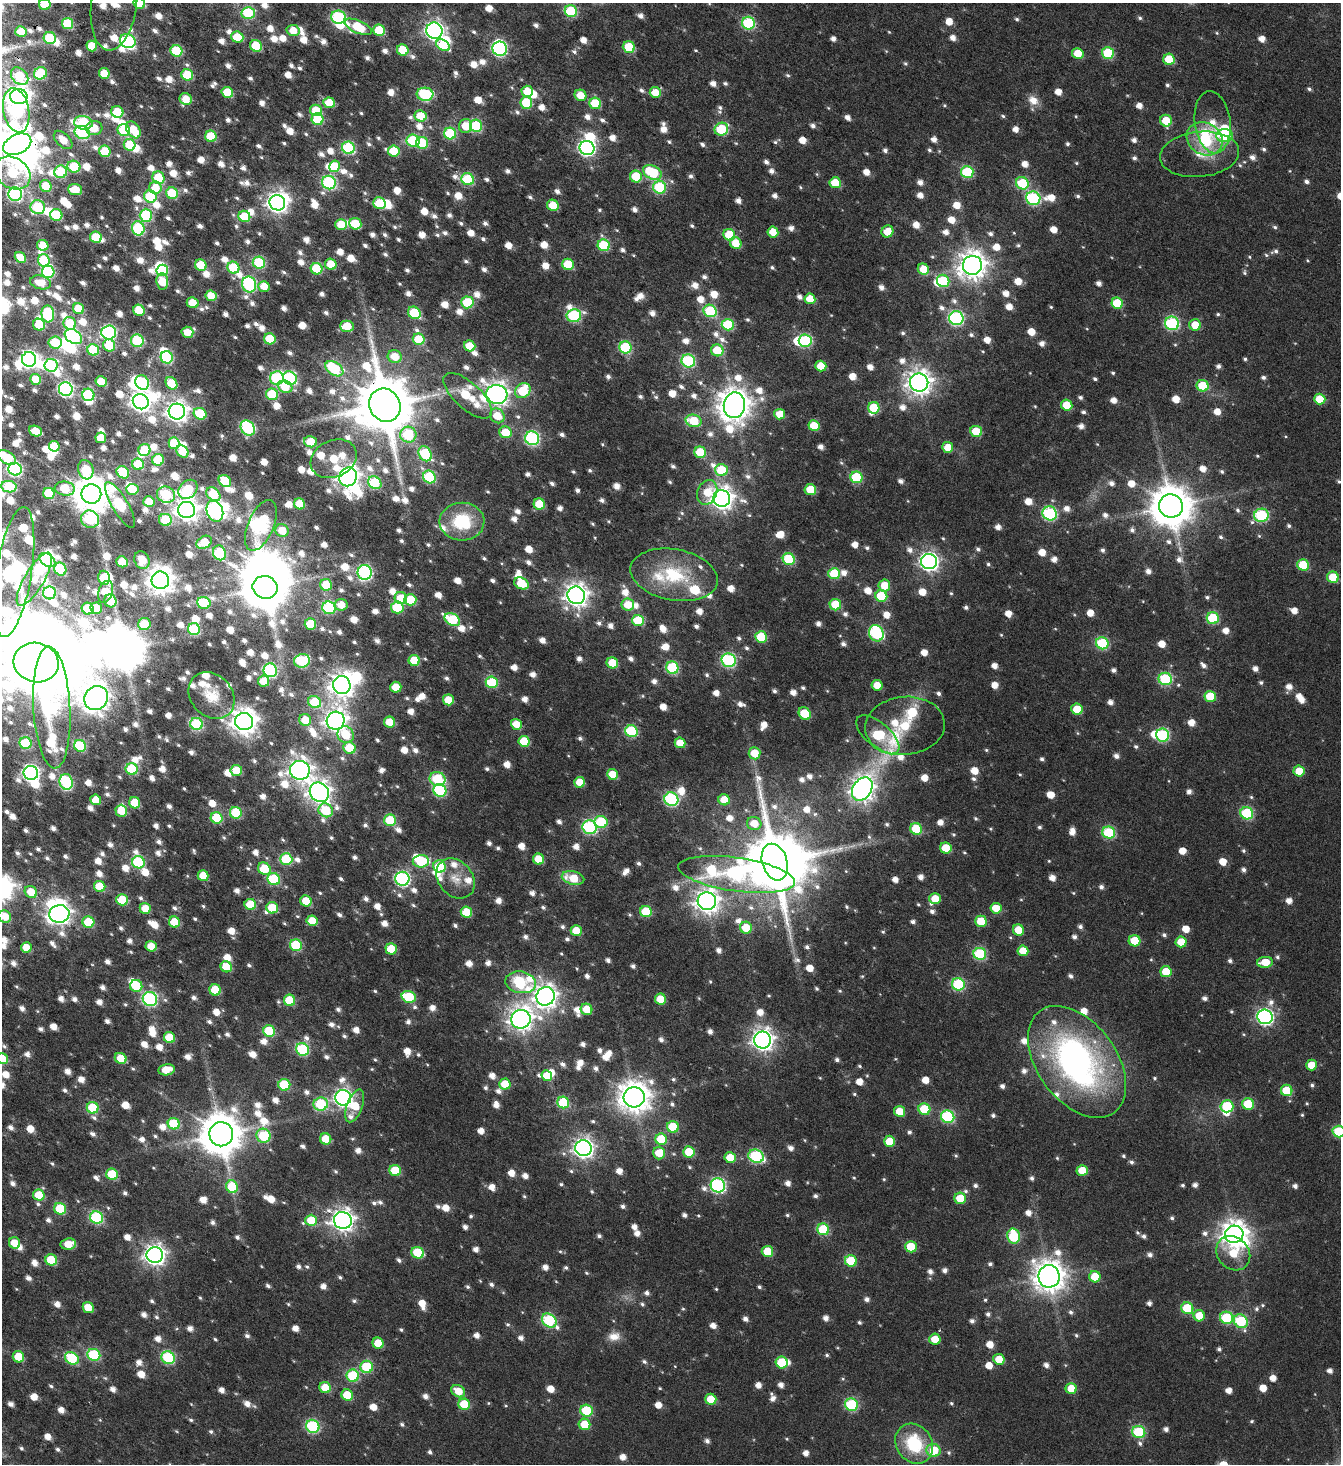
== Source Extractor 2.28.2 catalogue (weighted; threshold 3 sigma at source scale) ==
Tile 11 of 4 x 4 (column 3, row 3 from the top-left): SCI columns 3169-4507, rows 1633-3094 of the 6271 x 6196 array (HDU 1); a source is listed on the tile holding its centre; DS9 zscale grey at full resolution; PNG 1343 x 1466 px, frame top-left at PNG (2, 3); each listed source drawn as its Kron ellipse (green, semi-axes under 4 px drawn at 4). Shown black and unused: <1% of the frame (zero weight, under 4 of 7 exposures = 11% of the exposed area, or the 3 px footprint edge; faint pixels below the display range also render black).
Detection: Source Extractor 2.28.2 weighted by HDU 2 'WHT'; one run over the whole footprint, this tile lists its part. Background 0.0166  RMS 0.0053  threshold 0.0218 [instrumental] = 3 sigma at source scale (4.09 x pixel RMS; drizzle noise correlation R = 1.36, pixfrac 0.8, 0.0396/0.0396 arcsec/px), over >= 5 px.
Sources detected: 1740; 13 too faint to see at this stretch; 49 inside a brighter object's white glare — neither listed nor drawn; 43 inside a brighter listed object's ellipse — not listed separately; of the other 1635, all 500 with FLUX_AUTO >= 8.11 (the completeness limit of this list) listed and drawn (1135 fainter detections not listed), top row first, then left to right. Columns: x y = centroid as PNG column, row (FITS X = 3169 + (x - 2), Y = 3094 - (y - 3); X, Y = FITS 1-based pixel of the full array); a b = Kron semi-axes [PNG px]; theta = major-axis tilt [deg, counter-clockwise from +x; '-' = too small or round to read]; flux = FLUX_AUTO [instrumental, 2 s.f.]
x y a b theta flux
139 3 6 5 - 17
45 4 5 5 - 15
114 4 47 23 82 20
571 11 6 5 - 38
248 13 6 6 - 33
338 17 7 6 - 61
68 23 5 5 - 28
748 23 6 6 - 49
358 27 14 6 -24 22
293 30 6 5 - 9
379 30 6 5 - 25
434 31 8 8 - 240
21 32 6 5 - 12
237 37 6 5 - 14
50 38 6 6 - 29
128 41 8 6 -26 63
443 45 7 5 -33 16
92 46 5 5 - 10
256 46 6 5 - 22
629 47 6 5 - 19
500 49 7 7 - 100
403 50 6 5 - 17
176 51 6 5 - 30
1078 53 5 5 - 11
1108 53 6 6 - 31
1169 59 5 5 - 18
40 73 7 6 - 33
104 73 5 5 - 9.7
187 75 6 5 - 20
20 76 10 7 -45 29
527 91 5 5 - 12
227 92 6 5 - 16
655 93 5 5 - 8.9
425 94 8 6 -5 56
580 95 6 5 - 8.9
19 96 8 7 - 430
186 99 6 5 - 8.7
329 103 6 5 - 11
526 103 6 6 - 20
595 103 6 5 - 24
16 110 22 13 -79 88
316 110 6 5 - 13
117 112 6 5 - 20
420 116 6 5 - 12
318 119 6 6 - 26
1166 121 6 6 - 11
1213 122 31 18 -83 11
83 123 9 6 -9 57
466 126 7 6 - 9.7
476 126 6 6 - 45
94 128 8 7 - 9.2
721 129 7 6 - 36
124 130 6 6 - 24
133 130 9 6 -58 13
82 132 8 6 -23 57
450 134 6 6 - 40
211 136 5 5 - 23
1225 136 8 6 2 39
1205 139 19 16 -31 23
63 140 11 6 -44 8.2
413 140 6 6 - 30
422 143 6 6 - 24
17 144 15 9 25 700
130 145 6 6 - 22
348 148 6 6 - 61
587 148 7 7 - 140
105 151 6 5 - 19
394 151 6 5 - 16
1199 154 40 22 6 14
335 166 6 5 - 12
74 167 6 6 - 20
61 172 6 6 - 31
652 172 10 6 -29 32
967 172 6 6 - 38
13 173 19 15 -35 31
636 176 6 5 - 17
159 178 6 6 - 23
468 179 6 6 - 43
329 183 7 6 - 73
835 183 5 5 - 13
1022 183 6 6 - 28
46 186 6 5 - 13
660 187 6 6 - 43
155 188 6 6 - 10
75 190 7 5 -5 12
172 193 6 5 - 25
15 194 7 6 - 88
150 197 6 6 - 34
1033 198 7 7 - 73
277 203 8 7 - 320
379 203 6 6 - 22
553 205 6 5 - 13
38 207 7 7 - 35
56 215 6 6 - 21
146 215 6 6 - 38
244 216 6 5 - 17
341 224 6 5 - 11
355 224 6 5 - 20
138 228 7 6 - 56
887 231 6 5 - 8.8
773 232 5 5 - 8.7
729 235 6 5 - 20
96 237 6 5 - 19
736 243 6 5 - 8.9
43 245 6 5 - 9.9
604 245 6 5 - 28
20 257 6 5 - 8.5
44 260 6 6 - 23
259 263 6 6 - 37
331 264 6 5 - 13
568 264 6 5 - 20
201 265 6 5 - 14
972 265 9 9 - 640
233 268 6 5 - 27
317 269 6 5 - 26
923 269 6 5 - 9.3
162 270 6 5 - 44
48 272 6 6 - 63
943 281 6 6 - 29
40 282 10 6 -13 8.3
162 282 8 6 -84 14
249 284 8 7 - 80
264 286 5 5 - 8.2
211 296 5 5 - 9.6
810 299 5 5 - 9.3
467 302 6 6 - 24
193 303 6 5 - 10
1117 303 6 5 - 19
78 309 5 5 - 16
139 310 6 5 - 16
710 311 7 6 - 38
414 313 7 5 -42 24
48 314 8 6 -84 46
574 316 7 6 - 62
956 318 7 7 - 93
70 323 6 6 - 20
1172 323 7 6 - 65
39 325 6 6 - 15
728 325 6 5 - 34
1195 325 6 5 - 9
347 326 7 5 -1 12
109 332 7 7 - 92
187 332 6 5 - 8.3
73 337 9 6 -32 77
270 339 6 5 - 16
419 339 6 5 - 15
137 341 6 6 - 40
805 341 6 6 - 52
55 342 6 6 - 19
109 345 6 6 - 19
470 346 6 5 - 11
625 347 6 6 - 44
93 350 6 5 - 29
717 350 6 6 - 17
395 356 7 6 - 8.2
167 357 6 6 - 56
29 359 7 7 - 180
688 361 7 6 - 59
51 365 6 6 - 57
821 366 5 5 - 9.7
334 369 10 6 -35 35
277 378 7 7 - 59
290 378 7 6 - 58
36 379 5 5 - 11
101 382 6 5 - 12
142 383 7 6 - 47
171 383 6 5 - 15
919 383 9 9 - 500
1203 386 6 5 - 21
285 387 7 6 - 13
66 389 7 6 - 110
523 391 8 7 - 23
272 394 6 5 - 23
497 394 10 9 - 410
88 395 6 6 - 49
468 396 30 13 -43 28
1320 399 5 5 - 11
141 402 8 7 - 300
385 405 17 15 -61 4400
734 405 13 10 81 930
1067 405 6 5 - 14
874 408 6 5 - 20
177 412 8 8 - 320
200 414 7 5 -27 23
780 414 5 5 - 9.7
497 416 8 7 - 11
694 421 8 6 -15 18
814 426 5 5 - 12
248 428 8 6 -50 65
35 431 7 5 -22 11
976 431 6 5 - 16
506 432 6 6 - 14
408 435 8 8 - 40
101 438 5 5 - 8.8
532 438 7 7 - 93
310 442 6 5 - 15
174 443 6 5 - 16
54 446 5 5 - 15
948 447 5 5 - 9.7
144 450 6 6 - 23
182 452 7 5 -46 11
700 452 6 5 - 18
425 454 8 6 -57 38
7 457 10 6 -33 19
334 459 24 18 25 25
158 460 6 6 - 21
138 464 6 5 - 22
15 469 6 6 - 96
86 470 10 7 -73 20
721 470 6 6 - 24
123 472 7 5 -38 22
348 477 9 8 - 370
429 477 7 6 - 54
857 477 6 6 - 35
225 481 7 5 -41 20
375 483 7 6 - 39
9 487 7 5 -10 28
65 489 10 7 -7 21
132 489 6 5 - 9.5
188 489 10 8 45 32
810 490 6 5 - 14
707 492 12 9 65 11
49 493 6 5 - 32
91 494 10 9 - 1100
213 494 8 6 -44 17
166 495 9 8 - 50
722 499 8 8 - 410
149 502 5 5 - 11
300 504 6 5 - 12
539 504 6 5 - 15
120 505 26 8 -60 49
1171 506 12 11 - 1700
187 510 8 8 - 410
215 511 11 8 -69 110
1050 513 7 7 - 71
1261 515 7 6 - 62
90 519 9 8 - 51
165 520 6 6 - 22
462 522 22 19 0 28
261 525 27 13 67 110
282 531 7 6 - 9.6
204 542 8 6 31 13
219 553 7 6 - 36
789 559 6 5 - 34
47 560 9 6 -33 40
142 560 9 7 -66 9.5
929 561 8 7 - 230
122 562 6 5 - 9.9
1303 565 6 5 - 23
60 569 7 6 - 39
14 572 66 17 81 220
365 572 7 7 - 94
834 574 6 5 - 25
674 575 44 25 -11 34
1333 577 6 5 - 16
104 578 7 5 -76 22
34 579 30 10 59 11
160 580 9 8 - 650
521 583 8 5 -26 14
326 585 6 6 - 16
884 585 6 6 - 9
265 587 12 11 - 2300
105 592 11 7 70 16
50 593 6 6 - 49
576 595 9 8 - 420
881 596 6 5 - 21
401 598 6 6 - 10
410 600 6 5 - 20
110 601 6 6 - 12
204 603 7 6 - 31
341 605 6 6 - 8.2
628 605 6 6 - 9.8
835 605 6 5 - 18
397 607 6 6 - 26
96 608 6 5 - 11
329 608 7 6 - 56
88 609 6 5 - 18
1213 618 6 6 - 36
452 620 8 5 -30 40
638 620 6 5 - 19
144 624 6 6 - 14
310 624 6 5 - 23
194 629 6 6 - 36
876 633 8 7 - 64
761 637 6 5 - 26
1102 643 6 6 - 41
414 660 5 5 - 16
729 660 7 6 - 79
302 661 8 6 13 51
36 663 23 19 -13 5200
612 663 6 5 - 14
672 668 6 6 - 42
270 670 7 6 - 77
1165 679 7 6 - 48
263 681 5 5 - 9.8
492 682 6 5 - 34
342 685 9 8 - 500
877 685 5 5 - 8.1
396 687 5 5 - 9.7
211 696 25 20 -48 12
1210 697 6 5 - 17
96 698 12 11 - 590
448 700 5 5 - 10
315 702 7 6 - 26
52 707 61 18 -87 140
1077 709 6 5 - 13
805 713 7 5 -52 18
305 720 6 6 - 9.4
336 721 9 9 - 390
244 722 9 8 - 590
390 722 5 5 - 12
196 724 6 6 - 56
516 724 6 5 - 8.5
905 726 40 29 5 30
631 731 6 6 - 43
346 735 8 8 - 17
878 735 26 12 -40 47
1163 735 6 6 - 58
524 741 6 5 - 20
26 743 6 6 - 46
680 743 5 5 - 8.8
80 746 6 5 - 42
350 748 6 5 - 18
754 753 6 6 - 11
132 769 6 6 - 39
236 770 6 5 - 11
300 770 10 9 - 390
1299 771 5 5 - 8.9
31 773 7 7 - 150
612 774 6 5 - 10
437 779 8 7 - 32
66 782 8 6 -76 54
579 782 5 5 - 8.4
862 789 12 9 57 460
440 790 6 6 - 50
319 792 10 9 - 370
671 799 7 6 - 76
96 800 5 5 - 9.6
724 800 6 5 - 10
135 803 6 5 - 14
326 810 7 6 - 22
121 811 6 5 - 11
236 813 6 5 - 31
1247 813 6 6 - 44
217 818 6 5 - 25
390 820 6 6 - 28
601 822 6 6 - 28
754 823 7 6 - 8.9
590 827 7 7 - 84
916 829 6 5 - 19
1109 833 6 6 - 42
946 848 6 5 - 14
286 859 6 6 - 34
538 859 5 5 - 11
421 861 8 6 2 33
138 862 6 6 - 51
775 862 19 12 -72 4400
439 866 6 6 - 27
264 869 7 5 -41 17
737 874 59 17 -8 170
203 876 5 5 - 12
456 878 22 17 -49 9.1
573 878 11 6 -14 14
274 879 6 6 - 41
402 879 7 7 - 100
100 886 6 5 - 14
31 892 6 5 - 10
935 899 5 5 - 9.5
122 900 6 5 - 20
306 901 6 5 - 9.6
707 901 9 9 - 420
250 904 6 5 - 13
145 908 5 5 - 8.7
272 908 6 5 - 16
996 908 5 5 - 9.5
646 911 6 5 - 23
466 912 6 5 - 16
59 914 10 8 5 360
5 916 7 6 - 9.3
312 921 5 5 - 9.6
981 921 5 5 - 14
88 922 6 5 - 20
174 922 6 5 - 16
746 928 6 6 - 13
1018 930 5 5 - 11
576 931 5 5 - 12
1135 941 6 5 - 15
1181 942 5 5 - 12
296 945 6 5 - 31
151 946 5 5 - 9.4
26 947 5 5 - 8.9
391 949 6 5 - 16
1023 951 5 5 - 9.3
980 954 6 6 - 49
1265 962 8 5 2 11
226 967 6 5 - 14
1166 972 5 5 - 15
521 982 15 11 -9 61
958 984 6 6 - 48
136 986 6 6 - 17
215 990 6 5 - 17
546 996 9 9 - 420
409 997 7 5 -15 30
150 999 7 7 - 100
660 999 5 5 - 12
289 1000 6 5 - 18
587 1009 6 5 - 9.5
1265 1017 8 7 - 150
521 1019 10 9 - 430
269 1031 6 5 - 27
169 1037 6 5 - 13
763 1040 8 8 - 360
302 1049 6 6 - 50
121 1058 6 5 - 9.1
2 1059 6 5 - 10
1077 1062 63 39 -54 180
1312 1065 5 5 - 9
166 1070 8 5 10 9.6
547 1076 6 5 - 9.6
505 1084 5 5 - 11
284 1085 6 6 - 31
1287 1090 6 5 - 18
634 1097 10 10 - 880
343 1098 8 7 - 200
563 1102 6 6 - 32
321 1104 7 6 - 41
1248 1104 6 5 - 25
355 1106 17 8 69 15
1227 1106 6 6 - 29
93 1108 6 5 - 30
924 1109 6 5 - 21
900 1111 5 5 - 11
948 1117 7 6 - 53
174 1124 6 5 - 25
673 1127 6 5 - 24
1339 1131 6 6 - 30
221 1134 12 12 - 1800
264 1136 7 6 - 33
326 1139 6 5 - 12
661 1139 6 5 - 18
889 1141 5 5 - 11
583 1148 8 8 - 290
689 1152 5 5 - 17
659 1153 6 6 - 8.4
756 1156 8 6 -23 64
730 1158 5 5 - 13
1082 1170 5 5 - 10
395 1171 6 5 - 19
112 1174 6 5 - 23
718 1185 7 7 - 99
232 1187 6 5 - 26
39 1195 6 5 - 13
960 1198 6 5 - 15
60 1209 6 5 - 25
96 1217 6 6 - 60
311 1220 6 5 - 16
343 1220 9 8 - 370
823 1229 6 6 - 33
1234 1234 9 8 - 590
1013 1236 7 6 - 36
14 1243 6 5 - 9.5
68 1244 8 5 9 8.9
911 1247 6 5 - 19
767 1251 6 5 - 14
418 1253 6 5 - 24
1233 1253 18 15 -46 16
155 1255 8 8 - 320
51 1260 6 5 - 18
851 1261 6 5 - 20
1049 1276 11 10 - 890
1095 1277 6 5 - 12
88 1308 6 5 - 8.8
1187 1308 6 5 - 25
1199 1316 5 5 - 11
1227 1318 6 6 - 33
549 1321 8 6 -39 58
1241 1321 7 6 - 40
935 1339 6 5 - 9.1
378 1343 6 5 - 10
94 1355 6 6 - 44
18 1357 6 5 - 16
72 1358 7 5 -35 33
168 1358 7 6 - 54
999 1359 6 5 - 9.1
782 1362 6 6 - 21
367 1367 6 6 - 30
353 1376 6 6 - 38
325 1387 6 5 - 12
1071 1388 5 5 - 9.7
458 1391 7 5 -35 8.7
347 1395 6 5 - 16
711 1399 5 5 - 12
464 1404 6 5 - 16
851 1405 6 6 - 48
587 1411 6 6 - 29
584 1424 6 5 - 12
313 1426 7 6 - 62
1139 1432 6 6 - 43
914 1444 21 18 -55 29
934 1450 7 6 - 16
Overlapping masked pixels (flux is a lower limit): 2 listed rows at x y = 17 144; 385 405
Isophote crosses this tile's border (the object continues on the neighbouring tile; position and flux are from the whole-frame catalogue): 11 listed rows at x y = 139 3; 45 4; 114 4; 16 110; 17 144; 7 457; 14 572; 36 663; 5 916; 2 1059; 1339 1131